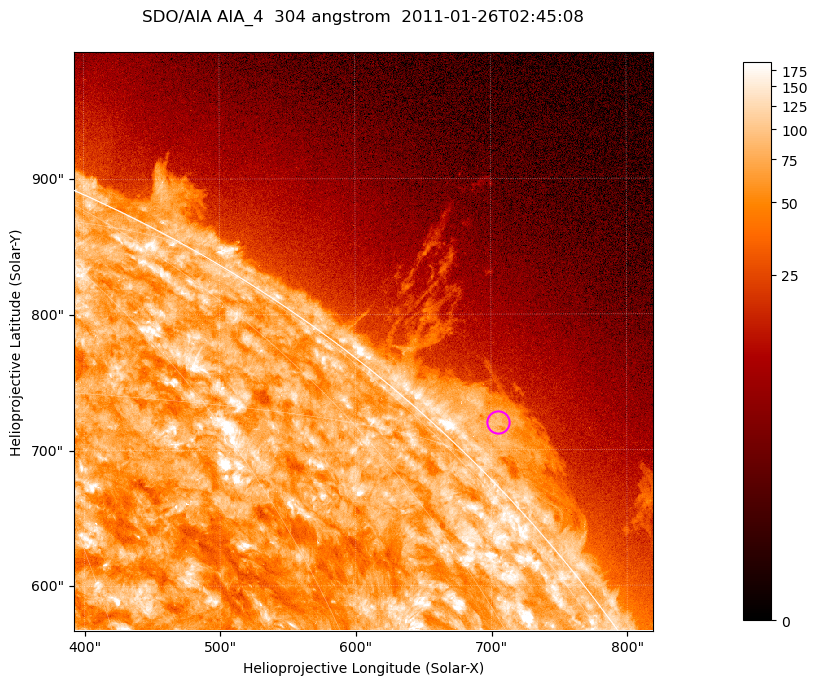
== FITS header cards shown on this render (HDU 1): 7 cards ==
TELESCOP= 'SDO/AIA '           / For AIA: SDO/AIA
INSTRUME= 'AIA_4   '           / For AIA: AIA_ATA1, AIA_ATA2, AIA_ATA3 or AIA_AT
WAVELNTH=                  304 / [angstrom] Wavelength
WAVEUNIT= 'angstrom'           / Wavelength unit: angstrom
DATE-OBS= '2011-01-26T02:45:08.125' / [ISO] Date when observation started; ISO 8
CTYPE1  = 'HPLN-TAN'           / CTYPE1; Typically HPLN
CTYPE2  = 'HPLT-TAN'           / CTYPE2; Typically HPLT

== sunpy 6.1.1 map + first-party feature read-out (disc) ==
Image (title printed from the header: SDO/AIA AIA_4  304 angstrom  2011-01-26T02:45:08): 711 x 711 px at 0.6 arcsec/px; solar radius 975 arcsec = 1624 px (partial field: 2.6% of the solar disc is inside the frame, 42% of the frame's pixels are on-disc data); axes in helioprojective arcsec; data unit not stated in the header (colour bar unlabelled)
Orientation: roll -0.132 deg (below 1 deg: not rotated)
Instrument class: DISC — disc imager (sunpy class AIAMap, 304 A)
Bright regions (active regions / flare kernels): reference = the on-disc median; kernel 7 px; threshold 5 sigma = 121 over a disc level ~73.5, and >= 1.15x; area >= 505 px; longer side >= 9 px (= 5.4 arcsec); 0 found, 0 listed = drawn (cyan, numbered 1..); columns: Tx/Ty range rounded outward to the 2 arcsec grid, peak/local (2 s.f.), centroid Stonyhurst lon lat
Off-limb structures (1.02-1.3 R_sun): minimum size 252 px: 6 found; the strongest spans PA ~310..320 deg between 1.02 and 1.06 R_sun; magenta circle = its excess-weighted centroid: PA ~315 deg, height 1.03 R_sun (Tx ~706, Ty ~720 arcsec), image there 3.5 x the reference